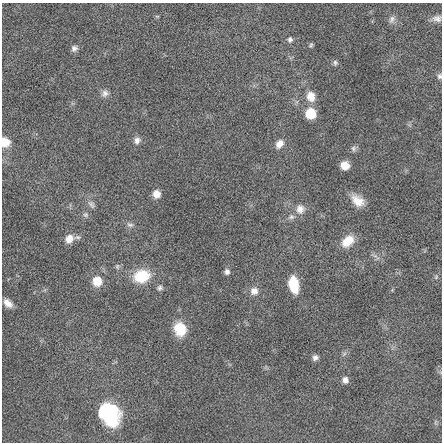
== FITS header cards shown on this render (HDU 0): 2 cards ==
NAXIS1  =                  440 / length of data axis 1
NAXIS2  =                  440 / length of data axis 2

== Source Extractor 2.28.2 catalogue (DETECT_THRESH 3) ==
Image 440 x 440 px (HDU 0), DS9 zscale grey, 1 PNG px = 1 image px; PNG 444 x 444 px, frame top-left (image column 1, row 440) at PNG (2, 3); no overlay
Background -0.0368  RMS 2.2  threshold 6.48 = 3 sigma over >= 5 px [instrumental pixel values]
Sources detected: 39; all 39 listed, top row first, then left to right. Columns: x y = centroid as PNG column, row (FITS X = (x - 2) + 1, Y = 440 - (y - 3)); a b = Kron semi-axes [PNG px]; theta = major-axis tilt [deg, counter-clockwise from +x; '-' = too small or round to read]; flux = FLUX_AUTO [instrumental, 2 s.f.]
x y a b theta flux
437 18 12 8 -2 730
392 19 11 7 65 550
290 39 7 6 - 390
311 45 7 4 52 210
74 48 8 8 - 540
335 63 8 6 -85 310
439 76 7 6 - 350
105 93 10 9 - 690
311 96 13 10 -75 1500
311 114 8 8 - 5000
137 140 10 8 72 700
5 142 11 10 - 1800
279 144 12 8 52 1100
353 148 7 7 - 400
345 165 7 7 - 1600
156 194 8 7 - 1200
358 201 16 10 -39 2000
91 204 11 7 -57 570
300 209 13 12 - 1300
85 215 7 7 - 390
291 217 10 7 19 560
130 225 10 6 -12 470
69 239 12 10 50 1300
348 241 16 10 41 2400
117 266 8 6 90 310
227 272 7 6 - 520
142 276 15 12 15 5500
436 277 7 4 47 230
97 281 11 11 - 2100
294 284 15 8 -79 4600
160 288 7 6 - 390
254 291 11 10 - 1000
8 303 11 7 -42 1100
180 329 14 12 -79 3700
315 357 7 6 - 510
345 380 7 6 - 770
113 408 16 8 -26 2700
104 410 16 9 55 5800
111 417 20 17 -73 8100
At the frame edge (FLAGS 8, measured only in part): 2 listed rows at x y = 439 76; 5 142